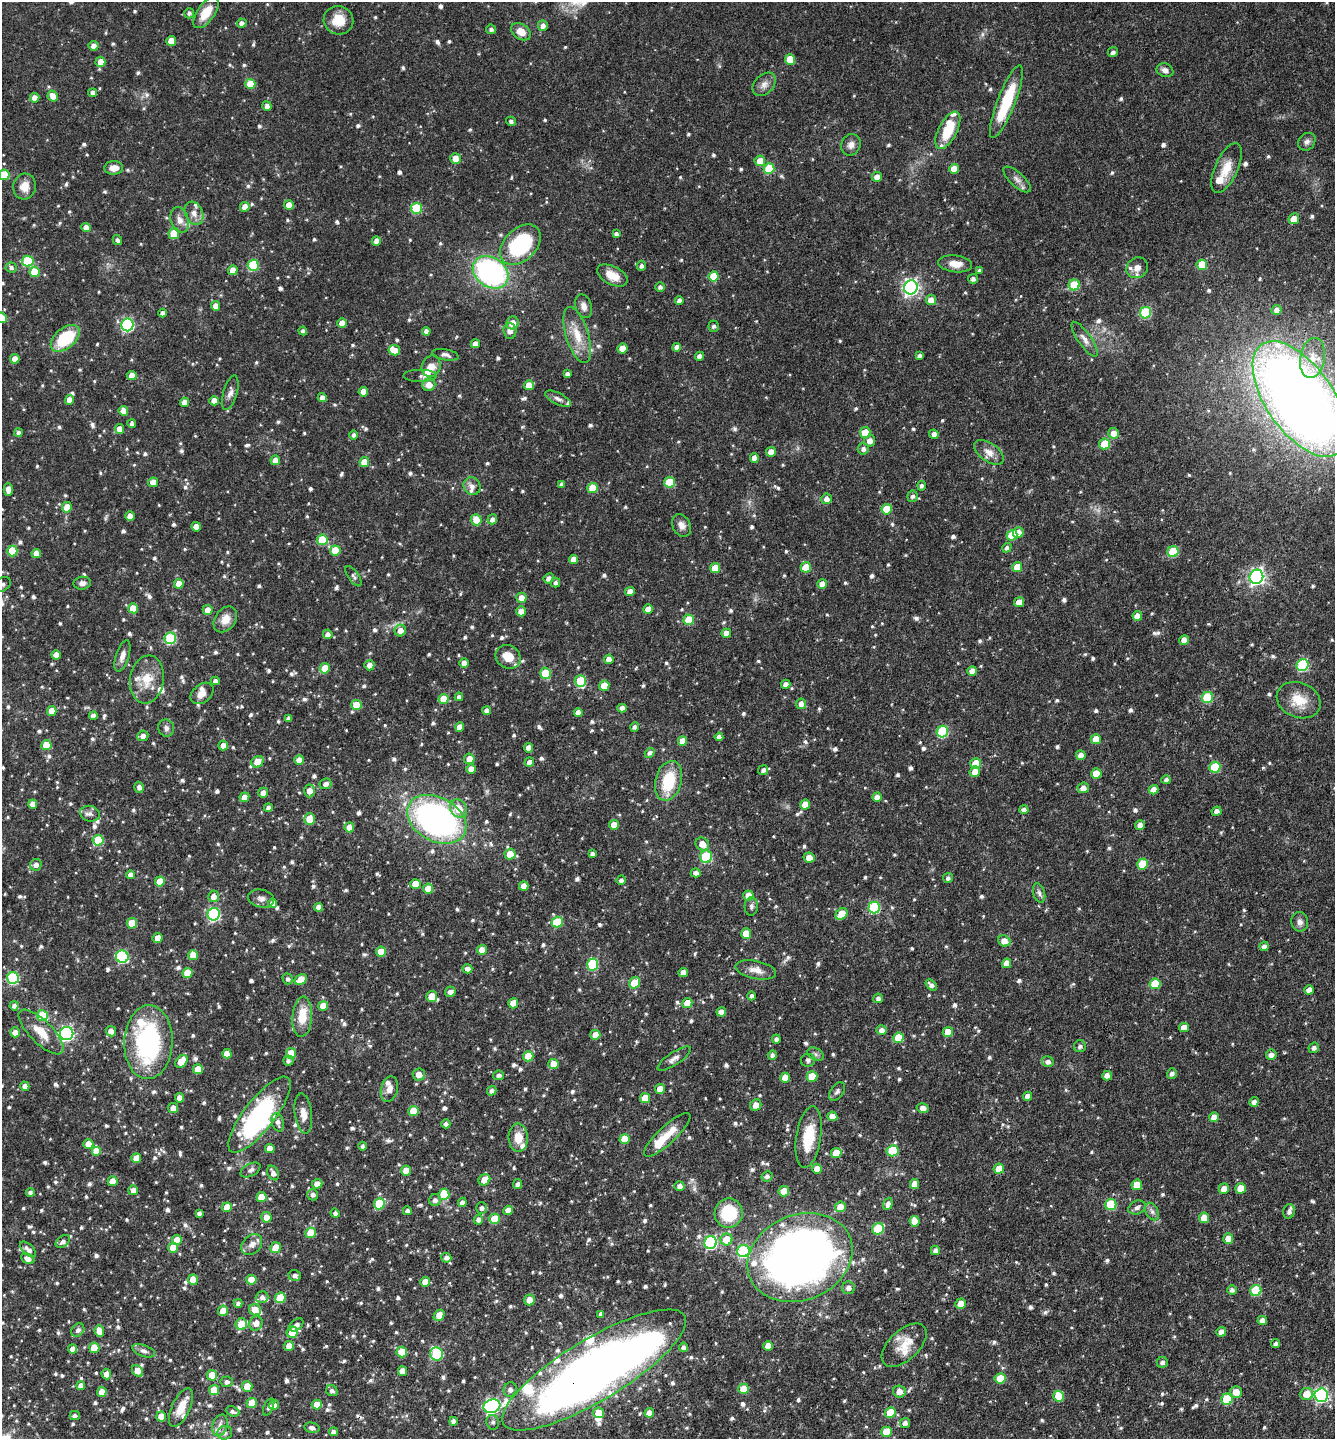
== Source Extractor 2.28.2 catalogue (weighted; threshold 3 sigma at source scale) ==
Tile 6 of 4 x 4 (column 2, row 2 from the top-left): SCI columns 1477-2809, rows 2874-4310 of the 5757 x 5746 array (HDU 1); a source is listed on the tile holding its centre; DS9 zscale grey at full resolution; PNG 1337 x 1441 px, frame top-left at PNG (2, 2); each listed source drawn as its Kron ellipse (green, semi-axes under 4 px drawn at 4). Shown black and unused: <1% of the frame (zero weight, under 3 of 4 exposures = <1% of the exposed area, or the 3 px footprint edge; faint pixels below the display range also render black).
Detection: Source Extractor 2.28.2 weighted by HDU 2 'WHT'; one run over the whole footprint, this tile lists its part. Background 0.0911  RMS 0.0041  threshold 0.0186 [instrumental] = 3 sigma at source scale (4.5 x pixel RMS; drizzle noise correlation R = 1.50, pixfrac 1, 0.05/0.05 arcsec/px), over >= 5 px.
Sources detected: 1086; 1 too faint to see at this stretch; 5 inside a brighter object's white glare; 1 cosmic-ray / hot-pixel residue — neither listed nor drawn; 38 inside a brighter listed object's ellipse — not listed separately; of the other 1041, all 500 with FLUX_AUTO >= 1.23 (the completeness limit of this list) listed and drawn (541 fainter detections not listed), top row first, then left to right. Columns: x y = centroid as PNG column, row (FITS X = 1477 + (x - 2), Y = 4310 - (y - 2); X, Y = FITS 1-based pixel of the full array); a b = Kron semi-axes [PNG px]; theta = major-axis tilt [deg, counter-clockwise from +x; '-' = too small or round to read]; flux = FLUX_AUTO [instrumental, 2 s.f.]
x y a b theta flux
189 13 5 5 - 1.3
206 13 18 8 54 8
338 20 15 14 - 7.7
242 23 5 4 - 1.8
543 26 5 5 - 2.2
491 29 5 4 - 1.3
521 32 11 7 -34 4.6
171 41 5 5 - 5.8
93 46 5 5 - 2.2
1113 52 5 4 - 1.4
790 59 5 5 - 11
100 62 5 5 - 4.3
1165 70 8 6 -22 2.2
250 84 5 5 - 8.7
764 84 13 9 45 2.8
93 93 4 4 - 1.6
53 96 5 5 - 4.3
34 98 5 5 - 3.3
1006 102 39 9 69 23
267 106 5 4 - 1.9
511 121 5 4 - 1.2
948 130 20 9 63 13
1307 142 10 8 46 1.7
851 145 11 9 60 2.4
455 158 5 5 - 4.7
760 161 5 5 - 5.2
114 168 9 7 3 3.6
1226 168 27 11 65 7.5
769 169 5 5 - 18
954 169 5 5 - 5.6
4 175 5 5 - 8.1
877 177 5 4 - 3.6
1017 179 17 7 -42 2.6
24 186 13 11 76 4.7
289 205 5 5 - 4.5
245 207 5 5 - 3.8
416 208 5 5 - 20
194 213 12 8 -64 3.2
1294 219 5 5 - 4.9
180 220 13 9 -74 3.3
86 228 4 4 - 3.5
174 233 5 5 - 9
616 234 4 3 - 1.2
117 240 5 4 - 1.2
376 241 5 4 - 2.8
520 245 24 16 44 39
28 261 6 5 - 20
955 264 17 8 -7 4.5
253 265 5 5 - 24
1202 265 5 5 - 11
641 266 5 4 - 1.3
11 268 5 5 - 1.3
1137 268 11 10 - 3.6
233 270 4 4 - 4.5
979 271 4 4 - 1.3
35 272 5 5 - 10
491 272 19 14 -35 87
612 275 16 9 -26 6.3
713 276 5 5 - 12
973 279 5 4 - 1.4
1074 285 5 5 - 16
660 287 5 4 - 1.3
911 287 7 6 - 130
931 300 5 5 - 3.9
679 301 4 4 - 1.7
215 306 5 4 - 3.3
584 306 12 8 -72 2.7
1277 310 5 5 - 2.2
163 313 4 4 - 1.7
1146 313 6 5 - 26
2 318 5 5 - 4.9
342 323 5 4 - 4.8
512 323 6 6 - 4
127 325 6 6 - 57
714 326 5 5 - 1.2
303 331 4 4 - 1.3
426 331 4 4 - 2.1
510 331 8 6 -86 2.3
577 335 29 11 -73 9.1
65 338 17 10 40 21
1085 339 20 6 -55 3
475 344 4 4 - 3.5
677 347 4 4 - 2.5
622 348 5 5 - 6.4
394 350 6 5 - 5.1
445 355 13 5 -11 1.5
699 356 4 4 - 2.4
920 356 4 4 - 1.3
1312 358 20 12 80 7.5
15 359 4 4 - 4
431 366 11 9 70 4.5
567 374 4 4 - 1.6
132 375 5 4 - 3.5
421 376 17 6 0 1.7
429 385 6 6 - 4.4
529 385 5 5 - 6.7
363 392 5 4 - 4.5
230 393 18 7 74 2.3
322 398 4 4 - 2.7
558 399 14 5 -27 1.9
1300 399 66 33 -55 680
69 400 5 4 - 3.8
214 401 4 4 - 3.9
184 402 4 4 - 3.3
123 411 5 4 - 3.8
132 424 4 4 - 1.7
119 429 5 4 - 3.8
18 433 4 4 - 1.3
865 433 5 5 - 7.5
1113 433 5 5 - 3.8
934 434 5 4 - 1.9
354 435 4 4 - 1.3
870 441 5 5 - 3.1
1105 444 5 5 - 13
863 449 6 5 - 1.7
771 452 5 4 - 4
989 452 17 9 -35 3.7
754 458 4 4 - 2.9
275 460 5 4 - 3.2
364 462 5 4 - 5.9
153 482 5 4 - 3.7
670 482 5 5 - 13
562 484 4 4 - 1.3
472 486 9 8 - 2.4
922 486 5 4 - 1.2
593 488 5 5 - 11
8 489 6 4 89 2.8
912 496 6 5 - 1.3
827 499 5 5 - 2.4
67 507 5 5 - 6.2
887 509 5 5 - 11
130 516 5 4 - 4
492 519 5 5 - 1.7
476 520 5 5 - 6.3
681 525 12 8 -64 2.6
196 527 5 4 - 4.6
1018 532 5 5 - 3.6
1012 535 5 5 - 12
322 540 5 5 - 15
1007 548 5 4 - 1.4
335 550 5 5 - 9.3
12 551 5 5 - 14
1173 552 5 5 - 19
36 553 5 4 - 3.9
574 560 4 4 - 4.4
806 567 5 5 - 7.9
1017 567 5 5 - 7.1
715 568 5 5 - 7.9
353 576 12 5 -56 1.3
1256 577 7 6 - 130
549 578 5 5 - 2.2
555 582 5 5 - 1.2
82 583 8 6 10 1.9
179 584 5 5 - 5.6
822 584 5 5 - 3.6
2 585 9 6 32 1.3
630 592 5 4 - 3.4
521 598 5 5 - 3.6
1019 602 5 5 - 5.5
133 608 5 5 - 7
648 609 5 4 - 3.8
208 610 5 5 - 3.8
521 611 5 5 - 3.5
1137 616 5 4 - 3.8
225 619 14 10 53 4.5
689 620 5 5 - 13
400 630 6 6 - 3.4
726 633 5 4 - 3.9
328 634 5 4 - 1.5
170 638 6 5 - 32
1184 640 5 4 - 3.6
56 655 4 4 - 3.6
122 656 16 6 72 2.5
508 657 13 11 -33 6.1
609 659 5 4 - 3.1
464 663 5 4 - 2.5
369 665 5 5 - 2.7
1303 665 6 6 - 32
325 668 5 5 - 8.9
972 671 5 4 - 3.6
545 673 5 5 - 14
147 680 24 17 81 9.1
215 681 4 4 - 1.4
580 681 6 5 - 22
786 684 5 4 - 2
604 686 5 5 - 7.9
202 693 13 9 39 3.4
459 697 4 4 - 1.5
1208 698 6 5 - 22
444 699 5 5 - 8.4
1299 700 22 17 -22 9.7
801 704 5 5 - 2.6
356 705 5 5 - 8.6
622 708 4 4 - 2.6
52 711 5 4 - 5.1
487 711 4 4 - 2.7
578 712 4 4 - 2.7
93 716 4 4 - 2.4
289 718 4 4 - 1.4
460 727 5 4 - 4.3
635 727 4 4 - 1.4
166 728 9 8 - 1.6
942 732 6 5 - 34
143 736 5 5 - 2.1
719 737 4 4 - 1.9
1096 739 5 5 - 5.1
682 741 5 4 - 4.2
46 745 5 5 - 9.3
223 746 5 5 - 2.9
529 748 4 4 - 3.7
650 753 5 4 - 1.3
1081 755 5 5 - 2.8
469 759 5 5 - 4.8
299 760 5 4 - 3.9
257 762 6 5 - 7
529 762 5 4 - 3.2
976 763 5 5 - 9.4
1215 767 5 5 - 19
471 769 5 5 - 3.4
763 770 5 5 - 1.5
975 772 5 5 - 4
1096 773 5 5 - 7.3
1166 780 5 4 - 1.3
669 781 20 13 75 17
326 784 6 5 - 2.2
139 787 5 4 - 1.9
1083 788 5 5 - 2.8
1153 790 5 4 - 2.9
309 791 6 5 - 4
263 793 5 5 - 2.4
244 797 5 4 - 3.6
877 797 5 4 - 2.7
33 804 4 4 - 3.7
805 804 5 5 - 5.6
268 807 4 4 - 1.5
458 809 9 8 - 6.8
1024 809 5 4 - 1.6
1217 811 5 4 - 1.7
90 814 10 7 -15 1.8
310 819 5 5 - 9.2
437 819 31 22 -29 130
614 825 5 5 - 4.7
1140 825 5 5 - 2.3
349 827 5 5 - 3.8
98 840 5 5 - 14
702 844 7 6 - 5
510 854 5 5 - 8
592 854 4 4 - 1.2
706 857 6 6 - 23
809 858 5 5 - 3.9
1142 864 5 5 - 13
36 865 6 6 - 2.3
696 873 5 4 - 2
131 875 4 4 - 3.3
948 878 5 5 - 1.3
621 880 4 4 - 1.4
160 881 5 5 - 7.4
415 884 5 5 - 5.5
524 886 5 4 - 3.9
428 889 5 5 - 5.6
1039 893 10 6 -74 1.5
214 896 6 5 - 2.9
748 896 5 5 - 5.5
261 898 13 9 -13 2.3
272 903 4 4 - 3
751 906 9 6 86 1.3
319 907 4 4 - 2.3
874 907 6 6 - 31
214 914 6 6 - 53
841 914 7 5 40 9.6
557 922 5 5 - 15
1300 922 9 8 - 1.8
132 923 5 5 - 9
746 934 5 5 - 7.2
158 938 5 5 - 4
1004 941 6 5 - 4.1
1264 946 5 4 - 1.7
482 950 5 5 - 4.8
381 952 5 5 - 6.1
193 955 5 5 - 7.2
122 957 6 6 - 44
1007 963 5 4 - 3.8
593 964 6 5 - 31
467 969 5 4 - 2.2
756 970 21 9 -11 4.3
187 973 5 5 - 7.1
683 973 5 4 - 3.8
13 978 6 6 - 41
288 979 5 5 - 1.3
301 980 6 5 - 7.4
635 983 6 5 - 9.9
1155 984 5 5 - 14
931 985 6 4 -39 1.9
1309 990 5 4 - 2.6
450 992 5 5 - 2.1
432 996 5 5 - 7
752 996 4 4 - 1.2
878 998 5 4 - 1.4
513 1003 5 5 - 6.2
687 1003 5 5 - 5
14 1006 4 4 - 1.4
323 1006 5 5 - 7
721 1012 5 4 - 3.3
42 1016 5 5 - 15
302 1017 20 10 86 9.2
1184 1027 5 4 - 3.8
881 1030 5 5 - 1.9
111 1031 5 4 - 2.9
15 1032 5 5 - 2.8
41 1032 29 11 -45 8.3
948 1032 5 5 - 6.6
67 1034 7 6 - 90
595 1035 5 5 - 4.9
898 1038 5 5 - 11
776 1039 4 4 - 1.3
148 1042 37 24 88 60
1080 1046 6 6 - 1.4
1314 1048 5 5 - 1.3
291 1053 5 5 - 7.7
227 1054 5 4 - 4.8
816 1054 9 5 -28 1.3
772 1055 5 4 - 1.2
1271 1055 5 5 - 2.3
528 1056 5 5 - 9.8
674 1059 19 6 33 2.5
808 1060 7 6 - 1.3
181 1061 7 5 51 8.2
288 1061 5 5 - 1.3
1048 1062 6 5 - 1.8
553 1064 5 5 - 6.5
198 1069 5 5 - 6.8
1172 1073 5 4 - 1.5
419 1075 6 6 - 3.7
499 1075 5 5 - 1.4
812 1076 5 5 - 10
1107 1076 5 4 - 2.6
785 1078 5 5 - 5
25 1086 5 4 - 2.3
389 1089 13 8 76 2.9
660 1089 5 4 - 4.4
492 1091 5 4 - 1.7
837 1091 10 6 54 1.3
1028 1096 4 4 - 2.9
180 1098 4 4 - 3.2
645 1098 5 5 - 7.4
1254 1102 5 4 - 1.9
756 1105 6 5 - 2.9
173 1108 5 5 - 2.9
923 1108 6 4 -16 2.2
413 1111 5 5 - 8.4
303 1114 20 8 -83 4.2
260 1115 46 15 52 70
832 1116 5 5 - 4.6
1214 1117 5 5 - 4.1
278 1122 9 6 -75 2
446 1124 4 4 - 1.4
667 1135 30 8 43 8.1
809 1137 31 12 81 14
518 1138 14 9 -87 6
625 1139 5 5 - 7.4
88 1144 5 5 - 6
362 1146 4 4 - 1.3
270 1149 5 4 - 4.2
97 1151 5 5 - 7.7
893 1151 6 5 - 18
836 1153 5 5 - 6.8
136 1158 5 5 - 5.1
817 1169 5 5 - 5.4
999 1169 5 5 - 6.1
250 1170 11 6 29 1.6
406 1170 5 5 - 5.5
273 1173 8 5 -61 2.2
767 1176 6 5 - 1.3
484 1180 6 5 - 5.2
113 1181 5 4 - 5
317 1184 5 4 - 3.8
518 1184 5 4 - 1.4
914 1184 5 4 - 4.1
1137 1185 5 5 - 7
679 1186 5 4 - 2.1
1241 1188 5 5 - 7.1
1224 1189 5 5 - 3.6
133 1190 5 5 - 2.7
784 1191 5 5 - 6.9
30 1192 4 4 - 1.2
444 1194 5 5 - 14
313 1195 6 5 - 1.8
261 1197 5 5 - 6
435 1200 6 6 - 1.9
462 1202 5 4 - 1.9
379 1204 5 5 - 18
888 1204 6 4 71 2
1111 1204 5 5 - 21
227 1207 5 5 - 6.6
840 1207 5 5 - 6.1
482 1208 6 5 - 1.5
1137 1208 9 6 25 1.5
508 1210 4 4 - 3.9
407 1211 4 4 - 1.6
1289 1211 7 6 - 1.6
1152 1212 9 6 -63 1.5
199 1213 4 4 - 1.6
335 1213 4 4 - 1.3
729 1213 14 14 - 21
266 1217 5 5 - 4.4
1204 1218 5 5 - 5.9
494 1219 5 5 - 9.6
478 1220 5 4 - 1.8
914 1221 5 5 - 5.9
878 1229 6 5 - 22
311 1233 5 5 - 8.4
1228 1238 5 5 - 4.8
177 1240 5 5 - 4.9
726 1240 6 6 - 8.2
63 1241 8 5 39 1.7
710 1243 6 6 - 58
252 1244 12 9 47 2.8
173 1248 5 5 - 7.1
276 1248 5 5 - 7.7
28 1249 10 5 -44 2.4
743 1251 6 6 - 39
935 1251 4 4 - 1.6
446 1258 5 5 - 1.9
800 1258 54 42 23 360
28 1259 7 5 -25 2.5
295 1275 6 5 - 1.5
193 1280 5 5 - 6.1
251 1280 5 5 - 6.7
425 1282 5 4 - 4.3
848 1288 6 6 - 1.9
1232 1290 5 5 - 1.4
1256 1290 6 5 - 20
262 1297 6 5 - 1.7
280 1298 5 5 - 14
529 1300 5 5 - 4.1
238 1303 4 4 - 1.3
961 1304 5 5 - 5.3
255 1310 6 5 - 4.5
223 1311 5 5 - 6.7
601 1314 4 4 - 1.2
439 1315 6 5 - 6.1
1262 1321 5 4 - 3.4
256 1323 7 6 - 2.8
241 1324 6 5 - 9.2
296 1325 8 5 40 2
78 1330 7 6 - 1.5
99 1331 6 5 - 4.9
292 1332 6 5 - 8.6
1221 1332 5 4 - 3.3
1276 1343 4 3 - 1.3
904 1345 27 15 43 8
289 1346 5 5 - 4.3
768 1346 5 4 - 4.3
683 1347 4 4 - 1.4
94 1348 5 5 - 8.4
73 1349 4 4 - 3.1
144 1351 12 5 -19 1.5
402 1352 5 5 - 6.1
437 1354 7 6 - 33
1162 1362 5 5 - 1.2
594 1370 105 30 31 480
137 1371 6 5 - 4.3
402 1371 5 4 - 4.4
106 1374 5 5 - 3
212 1375 5 5 - 6.9
1000 1378 5 5 - 8.3
227 1382 6 5 - 1.5
81 1386 4 4 - 2.7
247 1386 5 5 - 6.6
744 1389 5 5 - 8.7
214 1390 5 5 - 7.1
510 1390 7 6 - 1.8
332 1391 6 5 - 1.4
102 1392 5 4 - 4.1
899 1392 6 6 - 3.7
1236 1392 6 6 - 5
1307 1394 6 6 - 6.7
1321 1395 7 6 - 82
1059 1396 5 5 - 9.3
1227 1399 5 5 - 20
252 1403 5 5 - 7.8
274 1405 5 4 - 2.6
317 1405 5 5 - 5.4
492 1406 8 6 20 91
269 1407 9 4 65 1.3
181 1408 21 9 66 7.2
233 1411 7 4 -21 1.3
598 1413 5 5 - 5.8
649 1413 5 4 - 3.7
890 1413 5 5 - 12
75 1416 5 4 - 1.5
161 1416 5 5 - 6.1
453 1421 4 4 - 1.4
493 1422 7 6 - 1.3
905 1423 5 5 - 1.9
220 1425 11 7 72 2.5
312 1428 8 5 -14 1.8
334 1432 4 4 - 1.6
886 1432 5 5 - 9.6
225 1433 7 7 - 1.5
Overlapping masked pixels (flux is a lower limit): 3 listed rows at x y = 1300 399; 800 1258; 594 1370
Isophote crosses this tile's border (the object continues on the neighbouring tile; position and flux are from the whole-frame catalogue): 6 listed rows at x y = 4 175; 2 318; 1300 399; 8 489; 2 585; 594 1370